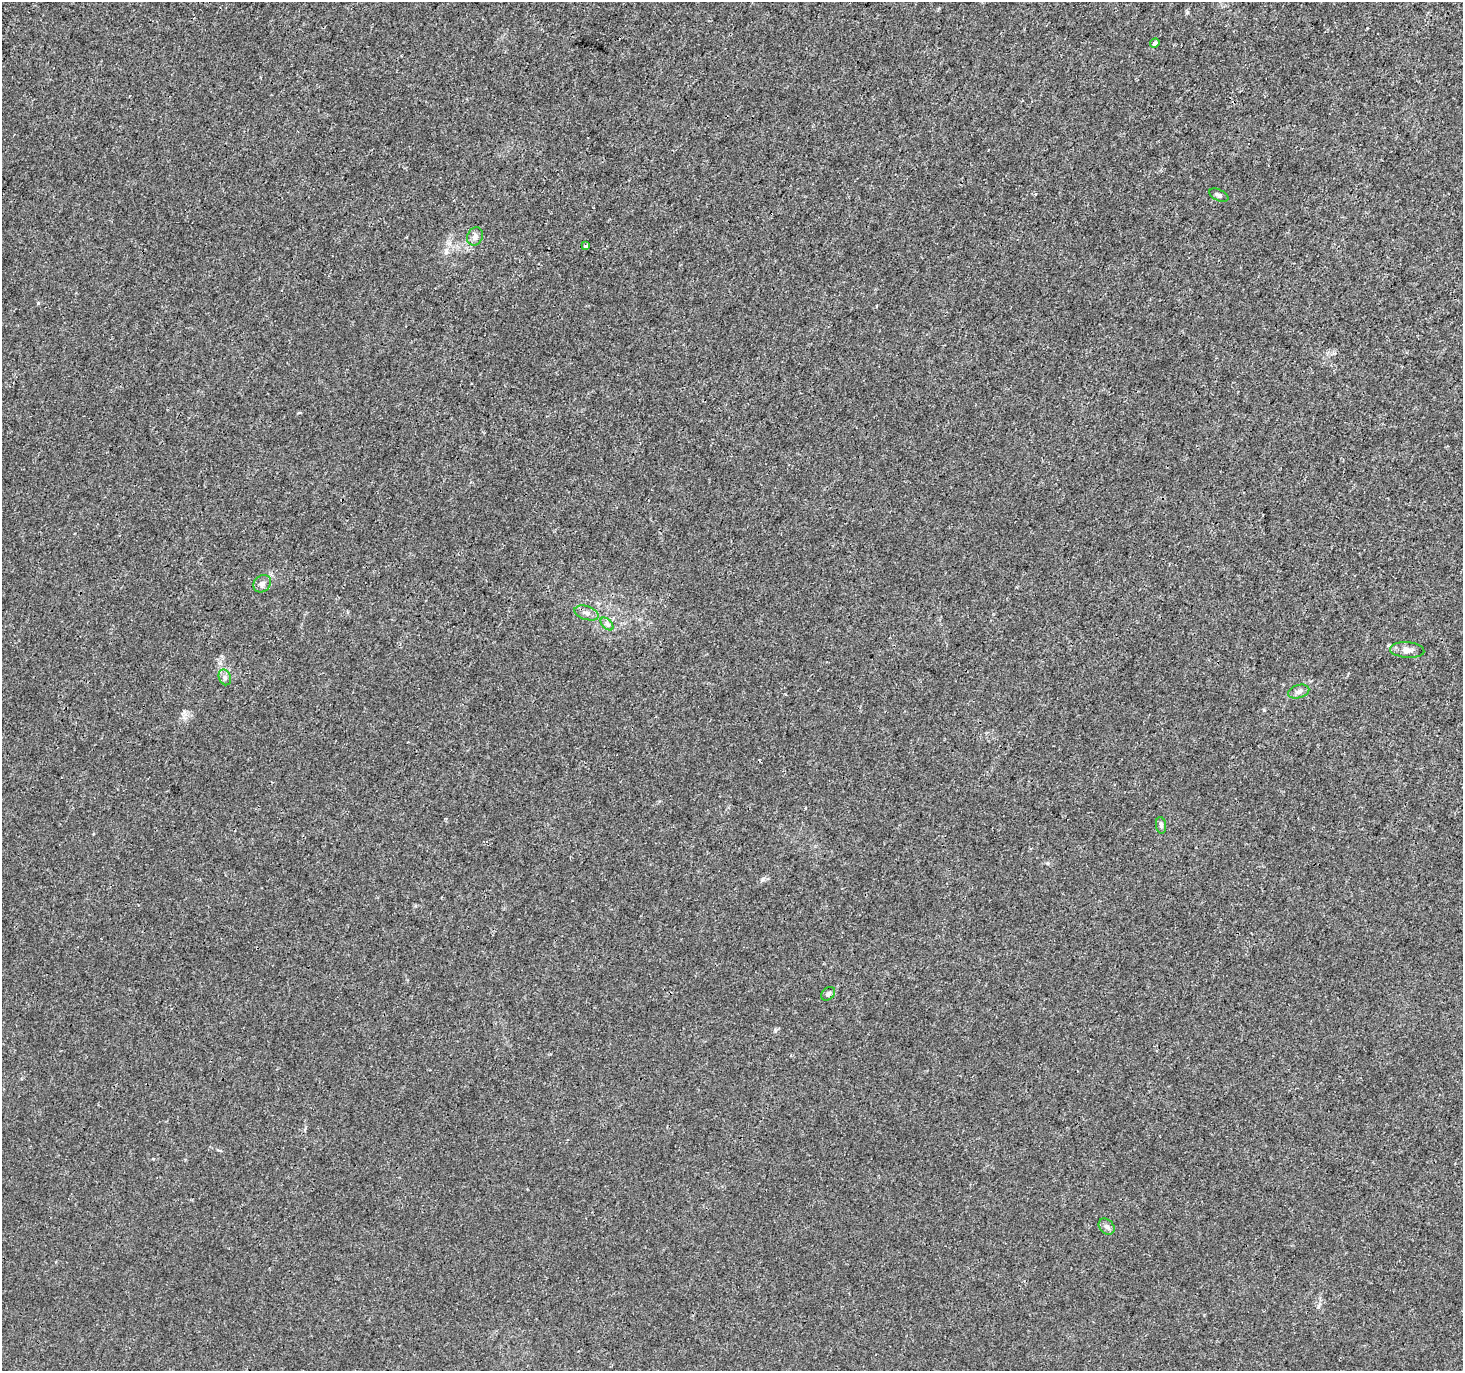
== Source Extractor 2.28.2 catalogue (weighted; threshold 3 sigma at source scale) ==
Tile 10 of 4 x 4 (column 2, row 3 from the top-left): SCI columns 1462-2922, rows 1563-2931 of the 5854 x 5930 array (HDU 1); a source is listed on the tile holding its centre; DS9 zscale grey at full resolution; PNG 1465 x 1373 px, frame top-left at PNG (2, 2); each listed source drawn as its Kron ellipse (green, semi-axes under 4 px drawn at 4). Shown black and unused: <1% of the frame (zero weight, under 3 of 4 exposures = <1% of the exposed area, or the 3 px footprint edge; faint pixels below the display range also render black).
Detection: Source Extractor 2.28.2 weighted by HDU 2 'WHT'; one run over the whole footprint, this tile lists its part. Background 0.00142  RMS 0.0013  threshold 0.00607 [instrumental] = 3 sigma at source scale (4.5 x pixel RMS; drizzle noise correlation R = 1.50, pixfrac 1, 0.0396/0.0396 arcsec/px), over >= 5 px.
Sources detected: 13; all 13 listed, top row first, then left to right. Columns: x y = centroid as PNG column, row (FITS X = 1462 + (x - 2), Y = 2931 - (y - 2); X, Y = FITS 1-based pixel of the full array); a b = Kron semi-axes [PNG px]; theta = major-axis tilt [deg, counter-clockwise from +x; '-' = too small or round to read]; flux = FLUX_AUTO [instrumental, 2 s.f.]
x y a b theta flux
1155 43 5 4 - 0.44
1219 195 10 5 -25 0.45
475 236 9 7 66 0.61
586 246 4 3 - 1
262 584 9 8 - 0.54
587 613 12 6 -19 0.61
607 624 8 4 -45 0.35
1407 650 17 7 -4 0.87
225 677 8 6 -70 0.4
1299 692 11 6 17 0.56
1161 825 8 5 -82 0.28
828 994 8 5 39 0.35
1107 1227 9 7 -44 0.44
Unlisted compact peaks at least as high as the median listed source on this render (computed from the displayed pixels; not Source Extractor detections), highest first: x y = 38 303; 446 250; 763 879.